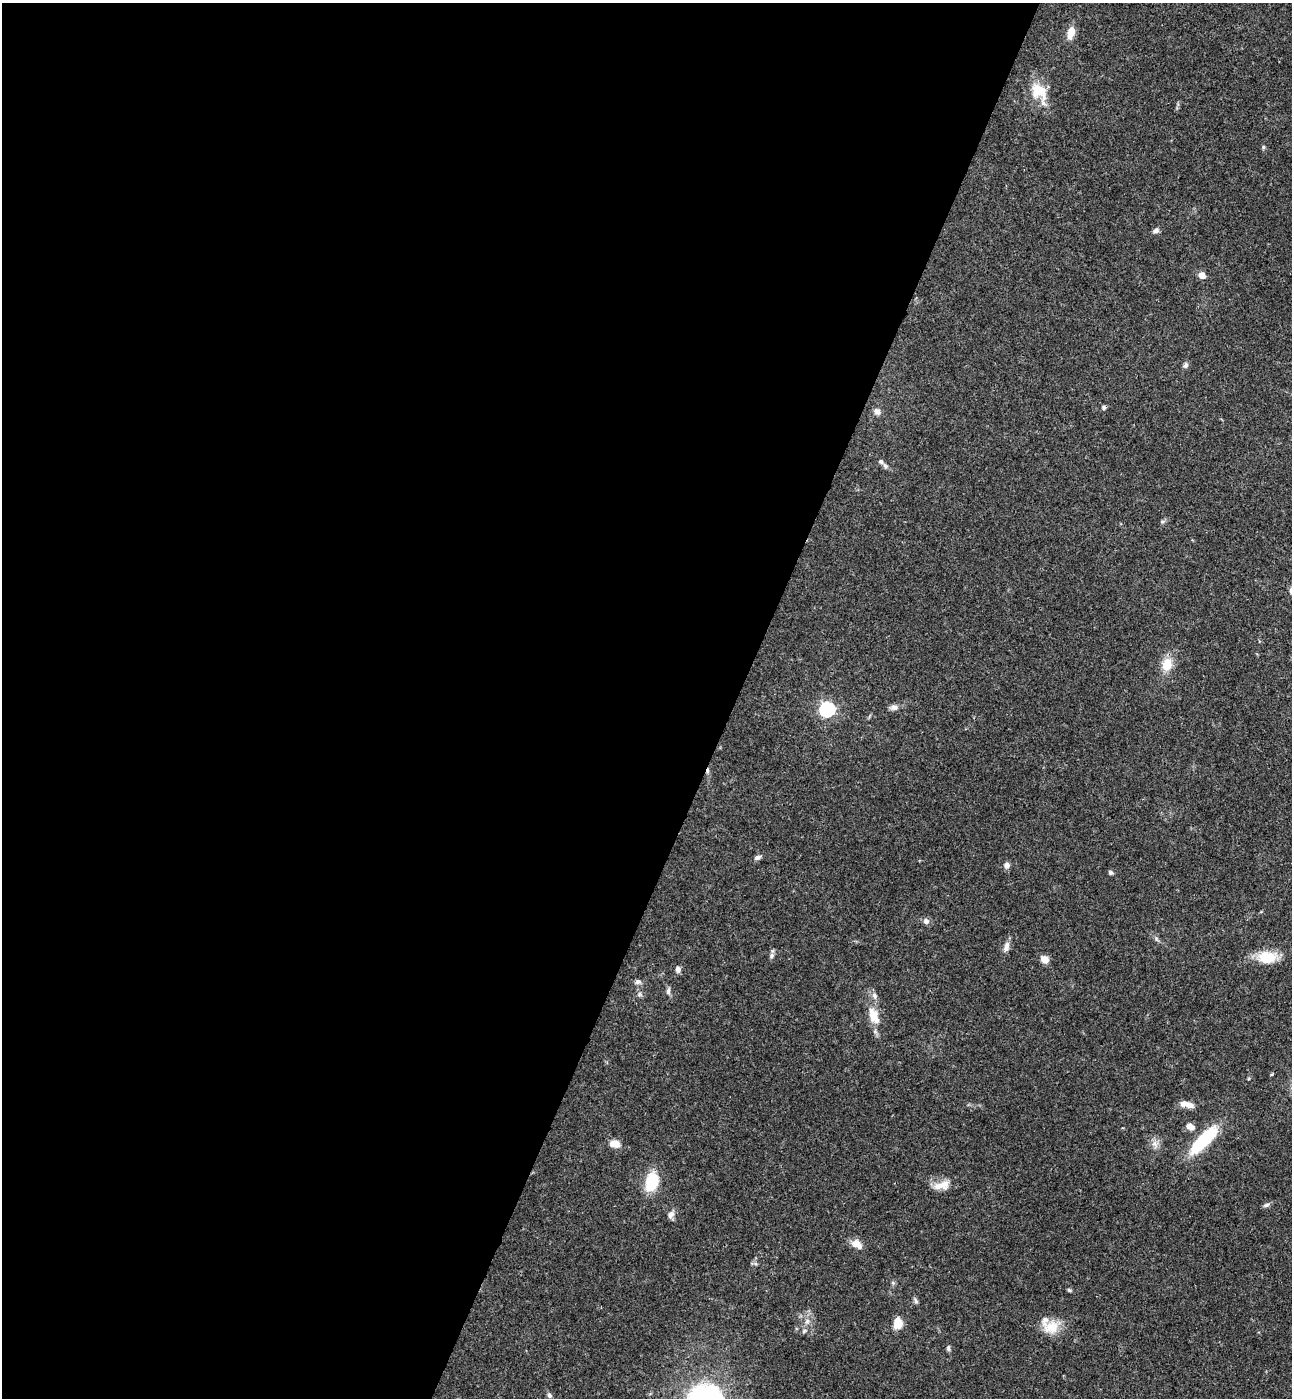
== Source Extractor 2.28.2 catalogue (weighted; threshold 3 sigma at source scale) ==
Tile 5 of 4 x 4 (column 1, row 2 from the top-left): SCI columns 194-1483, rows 2822-4217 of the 5679 x 5641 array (HDU 1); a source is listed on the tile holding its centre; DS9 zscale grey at full resolution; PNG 1294 x 1400 px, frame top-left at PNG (2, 3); no overlay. Shown black and unused: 57% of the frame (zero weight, under 3 of 4 exposures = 6% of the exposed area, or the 3 px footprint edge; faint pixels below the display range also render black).
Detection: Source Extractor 2.28.2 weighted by HDU 2 'WHT'; one run over the whole footprint, this tile lists its part. Background 0.0613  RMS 0.003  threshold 0.0137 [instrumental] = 3 sigma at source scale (4.5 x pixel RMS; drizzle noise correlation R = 1.50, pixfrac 1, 0.05/0.05 arcsec/px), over >= 5 px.
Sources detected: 50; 4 inside a brighter listed object's ellipse — not listed separately; the other 46 listed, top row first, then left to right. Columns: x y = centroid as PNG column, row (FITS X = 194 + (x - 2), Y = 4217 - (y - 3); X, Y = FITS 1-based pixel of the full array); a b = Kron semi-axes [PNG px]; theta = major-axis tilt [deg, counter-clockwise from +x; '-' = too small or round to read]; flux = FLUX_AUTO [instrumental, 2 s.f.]
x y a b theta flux
1071 33 14 8 75 3.7
1039 91 26 16 -58 8.9
1263 147 5 5 - 0.48
1156 231 8 5 22 1
1202 275 7 6 - 2.1
1185 365 8 6 68 0.85
1104 407 5 5 - 0.61
877 411 10 8 -47 1.4
885 466 8 6 -61 0.84
1163 521 6 4 18 0.49
1167 664 17 12 72 5.2
894 707 11 7 6 1.3
827 709 7 6 - 73
708 771 7 4 82 0.65
757 857 9 5 22 0.97
1007 865 7 7 - 1.3
1111 873 6 5 - 0.6
926 921 8 7 - 1.2
1006 946 14 7 77 1.7
772 956 6 6 - 0.79
1267 957 25 15 1 7.5
1044 959 9 7 -35 2.3
678 969 8 6 -82 1.2
638 982 8 6 15 0.97
668 991 11 5 87 0.96
639 994 6 6 - 0.72
873 1015 23 13 -78 5.3
1187 1104 16 6 -14 2.8
1190 1127 9 6 -28 2.2
1204 1140 33 10 46 22
1154 1143 9 7 -83 1.5
615 1144 13 9 -8 2.7
651 1182 18 12 78 12
941 1185 22 10 11 4.1
1266 1205 8 5 16 0.84
671 1215 11 8 56 1.3
857 1244 14 8 -31 3
893 1283 6 4 -19 0.44
1069 1290 6 4 -23 0.45
916 1301 8 5 -61 0.66
807 1321 8 6 68 1.1
898 1324 13 10 80 3.7
1051 1327 21 17 12 6
804 1331 7 4 46 0.54
948 1348 8 4 -89 0.66
549 1395 6 5 - 0.81
Overlapping masked pixels (flux is a lower limit): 1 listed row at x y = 708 771